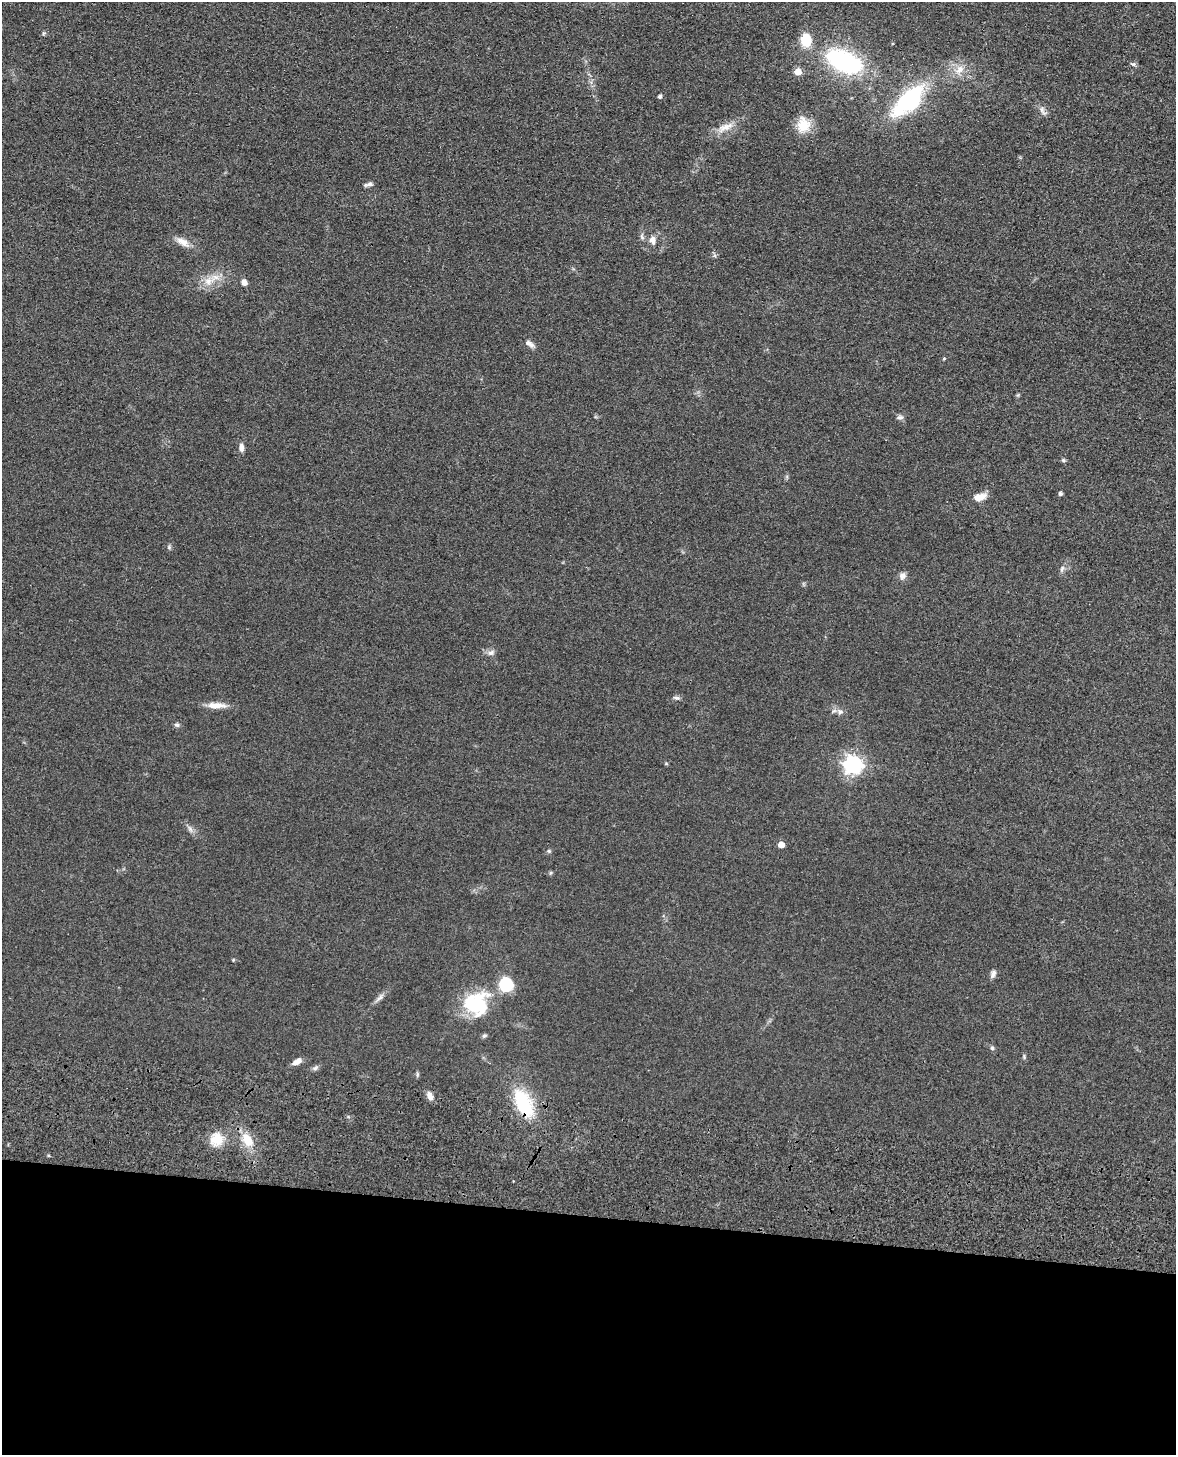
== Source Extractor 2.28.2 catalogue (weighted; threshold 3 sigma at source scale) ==
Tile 10 of 4 x 3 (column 2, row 3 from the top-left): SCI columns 1193-2366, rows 156-1608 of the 4869 x 4885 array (HDU 1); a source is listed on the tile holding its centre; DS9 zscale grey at full resolution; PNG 1178 x 1457 px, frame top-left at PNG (2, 2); no overlay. Shown black and unused: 16% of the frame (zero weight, under 3 of 4 exposures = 9% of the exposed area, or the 3 px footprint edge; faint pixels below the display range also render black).
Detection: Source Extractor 2.28.2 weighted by HDU 2 'WHT'; one run over the whole footprint, this tile lists its part. Background 0.0534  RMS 0.0086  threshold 0.0388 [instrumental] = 3 sigma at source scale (4.5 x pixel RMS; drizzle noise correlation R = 1.50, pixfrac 1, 0.05/0.05 arcsec/px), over >= 5 px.
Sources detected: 53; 1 inside a brighter object's white glare — not listed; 1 inside a brighter listed object's ellipse — not listed separately; the other 51 listed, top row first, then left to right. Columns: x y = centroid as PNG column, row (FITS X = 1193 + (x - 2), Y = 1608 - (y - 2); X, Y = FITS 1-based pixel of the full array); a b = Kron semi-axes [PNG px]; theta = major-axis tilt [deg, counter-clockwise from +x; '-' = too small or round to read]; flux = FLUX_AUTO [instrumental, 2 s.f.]
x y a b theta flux
44 33 6 4 44 1.2
806 40 15 12 89 19
844 61 32 17 -25 130
1133 64 8 5 -18 1.6
959 70 15 10 48 8.8
798 72 5 5 - 13
660 96 4 4 - 2.2
909 101 47 20 44 83
1042 111 14 6 -61 3.7
803 125 20 17 -84 16
725 127 26 9 22 11
369 184 11 5 8 2.6
652 240 9 7 -74 5.6
183 242 19 9 -29 7.9
208 281 12 10 59 8.9
244 282 7 6 - 5
529 343 12 6 -32 4.2
944 359 4 4 - 0.81
900 417 10 5 1 2.4
241 447 10 6 -85 3.9
1063 460 5 5 - 1.3
1060 493 5 4 - 1.6
979 497 15 8 16 8.9
169 547 6 4 -47 1.3
1062 569 10 5 72 2.5
902 576 9 8 - 3.8
491 653 11 6 20 3.3
676 698 9 5 -11 2.1
216 705 26 7 -1 9.3
840 712 8 7 - 3.1
177 725 7 6 - 1.9
666 764 5 3 - 0.78
853 764 7 7 - 370
190 829 10 5 -55 2.8
781 844 5 5 - 10
549 851 5 5 - 1.3
550 873 6 4 70 1
233 960 5 3 - 0.72
993 974 10 6 69 3.2
506 984 9 8 - 52
380 997 12 6 42 3.4
476 1004 33 29 87 46
992 1048 6 5 - 1.4
1024 1056 7 3 90 1.1
297 1062 12 6 29 4.7
315 1068 9 6 17 2.2
417 1074 6 4 -72 1.2
430 1096 12 6 -66 4.6
523 1103 33 17 -63 49
216 1139 17 16 - 15
247 1140 19 12 -60 15
Overlapping masked pixels (flux is a lower limit): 1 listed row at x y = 523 1103